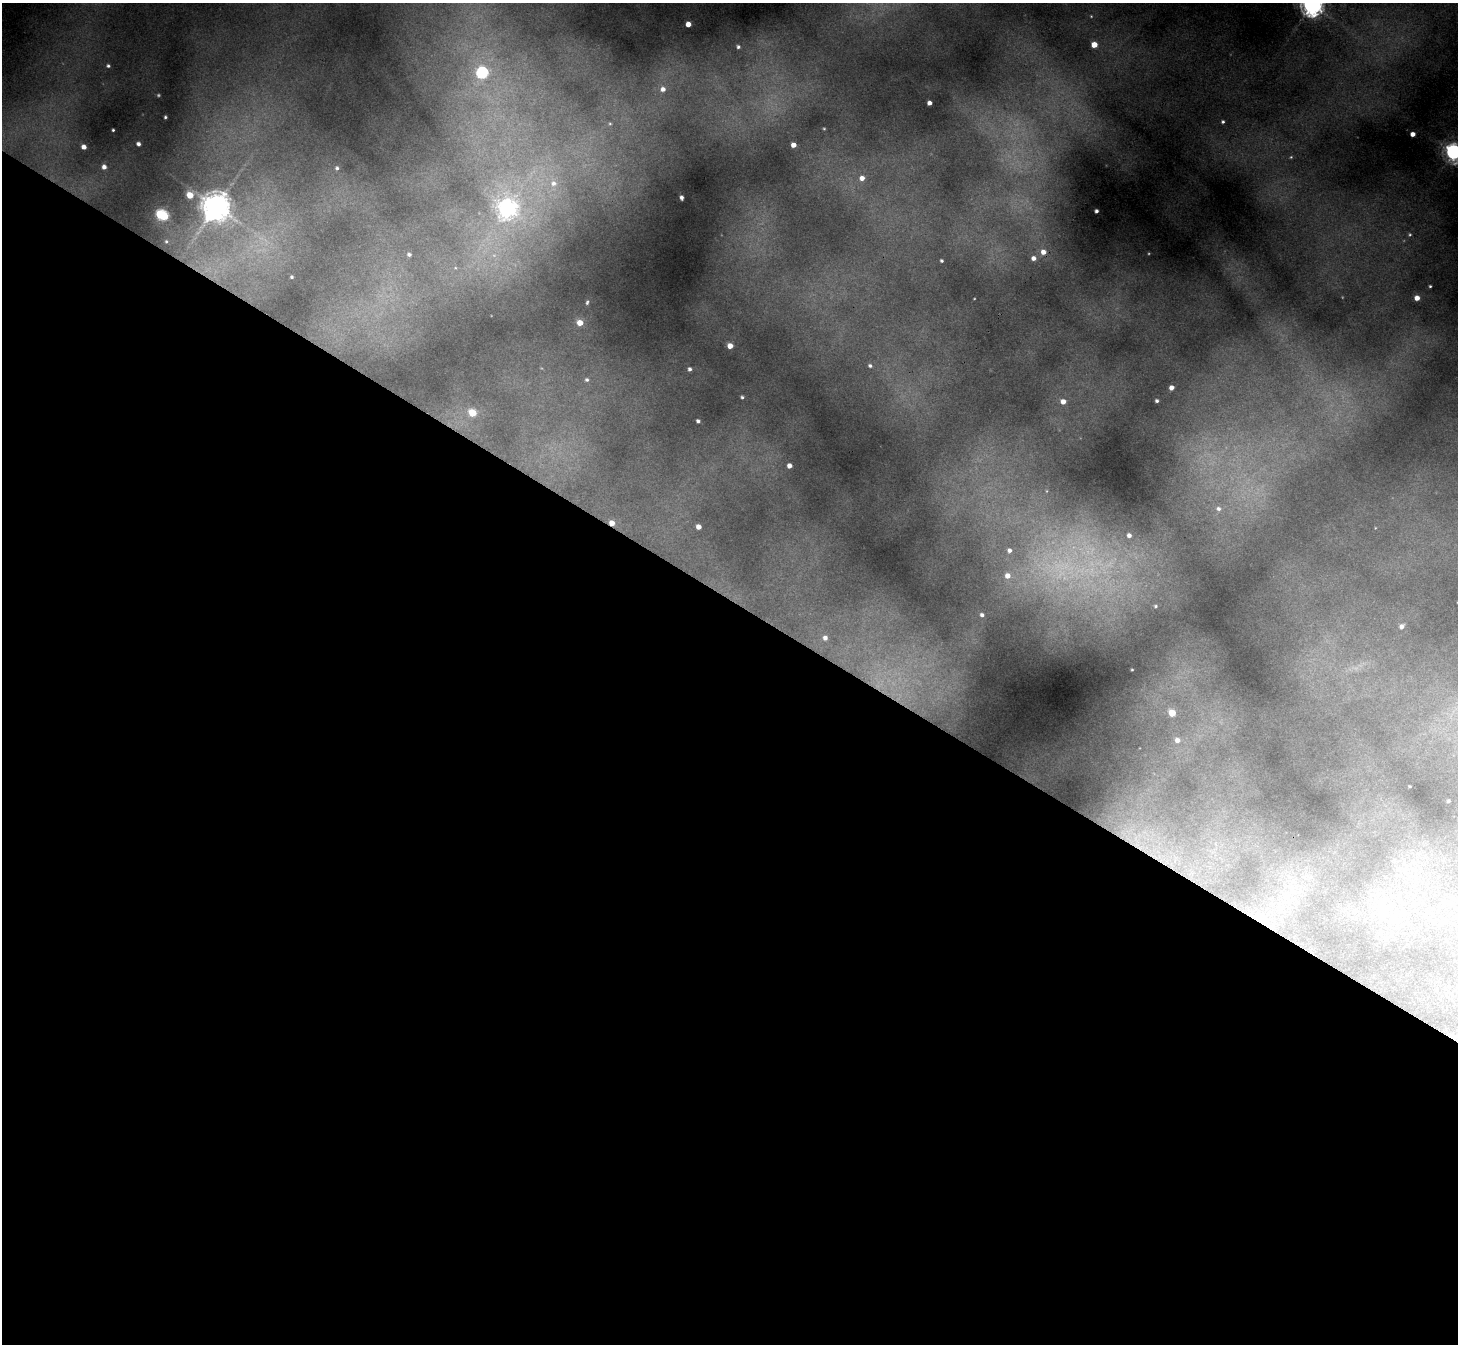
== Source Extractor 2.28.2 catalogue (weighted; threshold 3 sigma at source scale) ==
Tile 14 of 4 x 4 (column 2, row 4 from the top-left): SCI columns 1513-2968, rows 371-1712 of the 5938 x 5969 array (HDU 1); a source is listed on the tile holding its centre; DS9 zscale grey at full resolution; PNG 1460 x 1346 px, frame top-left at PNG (2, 3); no overlay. Shown black and unused: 56% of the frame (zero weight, under 3 of 4 exposures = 7% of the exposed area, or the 3 px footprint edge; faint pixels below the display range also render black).
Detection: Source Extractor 2.28.2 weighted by HDU 2 'WHT'; one run over the whole footprint, this tile lists its part. Background 0.379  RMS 0.016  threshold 0.0713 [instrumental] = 3 sigma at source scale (4.5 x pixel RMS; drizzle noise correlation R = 1.50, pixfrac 1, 0.05/0.05 arcsec/px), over >= 5 px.
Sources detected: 74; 4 too faint to see at this stretch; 1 inside a brighter object's white glare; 1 cosmic-ray / hot-pixel residue — not listed; the other 68 listed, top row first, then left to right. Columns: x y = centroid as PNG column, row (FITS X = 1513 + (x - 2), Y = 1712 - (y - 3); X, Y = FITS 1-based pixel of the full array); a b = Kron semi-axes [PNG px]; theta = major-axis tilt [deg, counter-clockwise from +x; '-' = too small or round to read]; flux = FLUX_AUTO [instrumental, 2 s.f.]
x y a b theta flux
1312 4 8 7 - 1700
1091 16 4 3 - 1.2
688 24 4 4 - 17
1094 45 4 4 - 25
738 47 5 4 - 3.6
108 66 4 4 - 3
482 73 6 6 - 200
663 89 8 7 - 11
929 103 4 4 - 8.9
165 117 3 3 - 2.4
1223 122 4 4 - 3
610 124 5 4 - 2
824 129 3 2 - 1.4
113 130 3 3 - 1.9
1413 134 4 4 - 8.5
138 144 4 4 - 5.1
793 145 4 4 - 14
84 147 4 4 - 11
1454 152 7 7 - 730
1291 157 5 4 - 1.9
104 167 4 4 - 7.9
337 168 6 6 - 4.8
862 178 6 5 - 12
553 183 9 8 - 11
190 195 5 4 - 33
681 198 4 3 - 5.2
216 206 9 8 - 2400
507 208 8 8 - 790
1096 211 4 3 - 4.6
164 216 6 5 - 110
1410 235 6 6 - 3.6
166 241 4 3 - 1.8
1043 252 6 6 - 12
409 254 5 4 - 4.2
1033 258 6 5 - 9.3
941 261 3 3 - 2.7
292 277 3 3 - 2.2
1430 286 3 3 - 2.2
1417 298 4 4 - 14
587 302 5 4 - 2.4
580 323 5 5 - 22
730 346 4 4 - 19
870 366 5 4 - 3.6
689 369 4 3 - 4.8
587 380 6 6 - 4.2
1171 388 4 4 - 11
742 397 3 3 - 2.7
1063 401 6 5 - 14
1157 401 4 3 - 3.9
472 413 5 5 - 44
698 421 4 4 - 4.2
789 466 4 4 - 12
1219 509 6 6 - 5
612 523 5 4 - 15
698 527 4 4 - 13
1129 535 4 4 - 6
1009 550 7 6 - 7.3
1007 576 7 7 - 13
1155 606 3 3 - 2.1
982 615 5 5 - 4.9
1402 626 5 5 - 7
825 638 6 6 - 7.5
1132 670 3 2 - 1.1
1172 713 5 5 - 38
1177 740 6 6 - 9.6
1410 786 2 2 - 1.2
1448 801 3 2 - 1.4
1137 845 10 7 6 13
Overlapping masked pixels (flux is a lower limit): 2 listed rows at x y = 612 523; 1137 845
Isophote crosses this tile's border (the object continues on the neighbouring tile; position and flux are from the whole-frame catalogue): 2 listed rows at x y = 1312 4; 1454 152